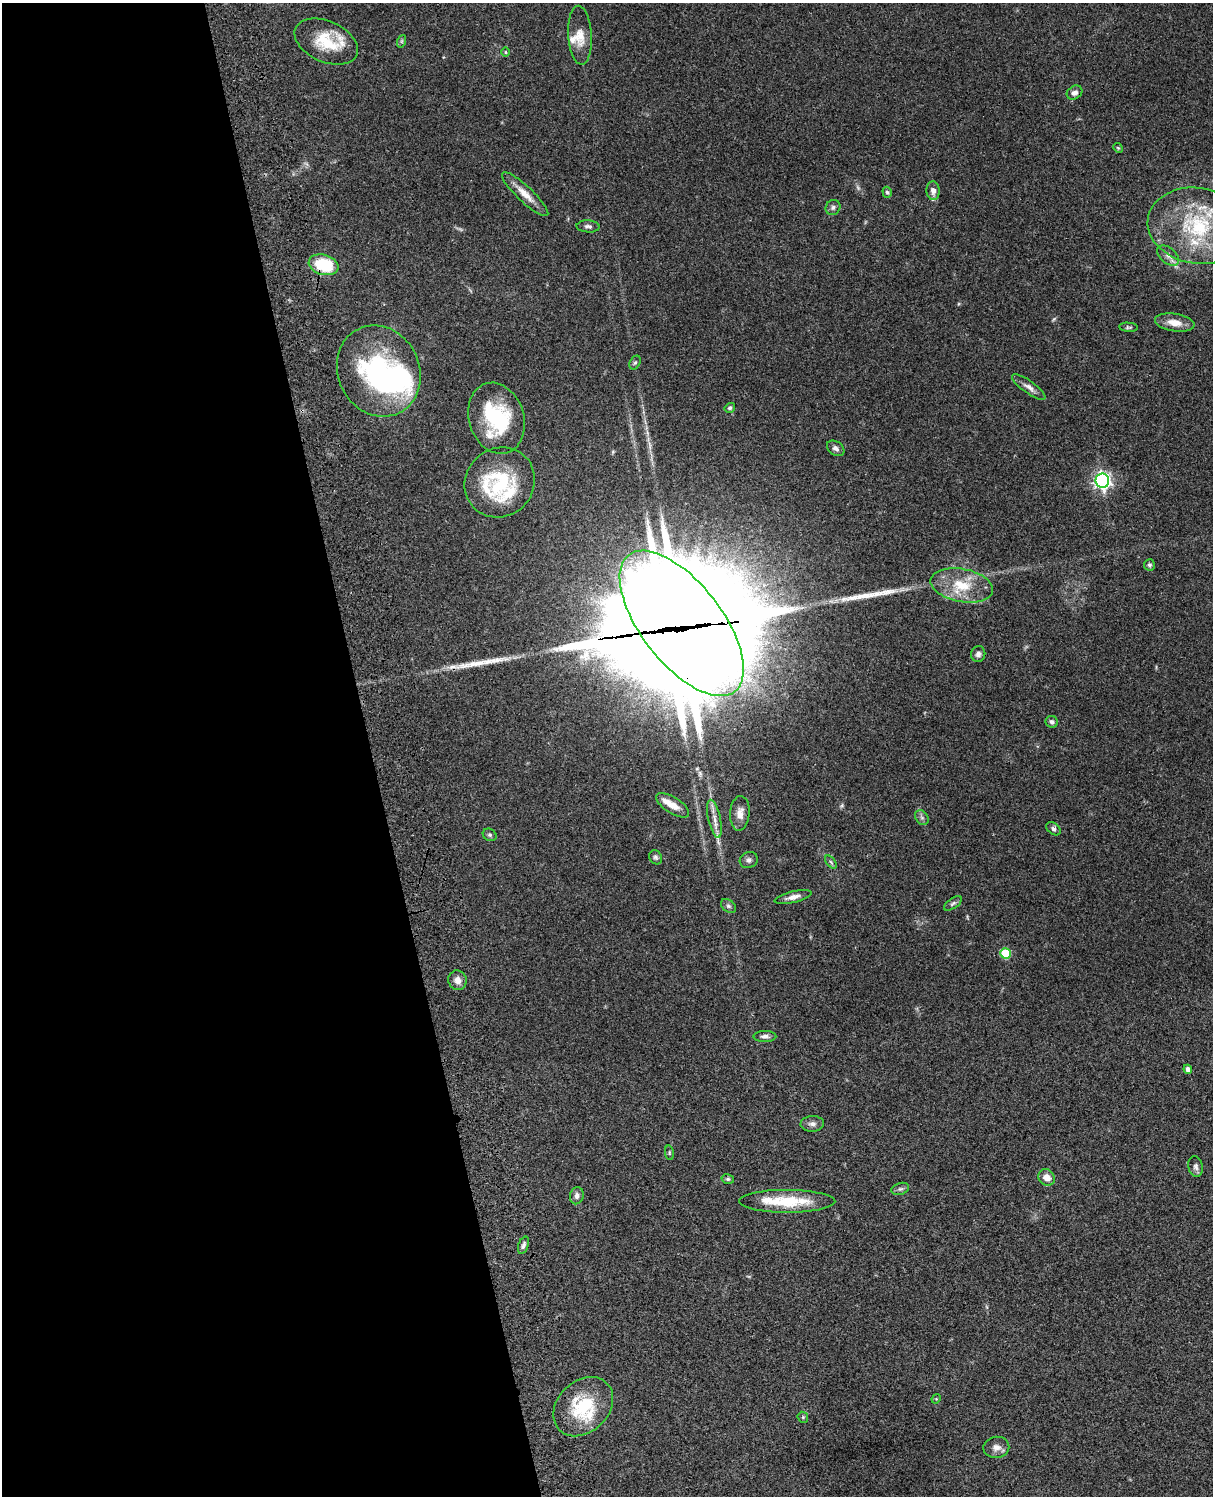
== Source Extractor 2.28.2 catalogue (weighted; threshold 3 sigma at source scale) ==
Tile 5 of 4 x 3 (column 1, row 2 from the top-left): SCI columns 122-1332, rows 1771-3264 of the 5085 x 4923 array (HDU 1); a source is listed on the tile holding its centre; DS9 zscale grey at full resolution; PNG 1215 x 1498 px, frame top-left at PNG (2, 3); each listed source drawn as its Kron ellipse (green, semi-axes under 4 px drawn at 4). Shown black and unused: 31% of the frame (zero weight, under 3 of 4 exposures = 6% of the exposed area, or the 3 px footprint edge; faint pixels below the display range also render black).
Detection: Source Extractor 2.28.2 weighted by HDU 2 'WHT'; one run over the whole footprint, this tile lists its part. Background 0.106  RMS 0.0065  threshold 0.0292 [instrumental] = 3 sigma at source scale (4.5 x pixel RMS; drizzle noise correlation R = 1.50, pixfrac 1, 0.05/0.05 arcsec/px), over >= 5 px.
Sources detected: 77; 1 too faint to see at this stretch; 7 inside a brighter object's white glare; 2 long thin detections or spike segments (spike, bleed or trail) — neither listed nor drawn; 9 inside a brighter listed object's ellipse — not listed separately; the other 58 listed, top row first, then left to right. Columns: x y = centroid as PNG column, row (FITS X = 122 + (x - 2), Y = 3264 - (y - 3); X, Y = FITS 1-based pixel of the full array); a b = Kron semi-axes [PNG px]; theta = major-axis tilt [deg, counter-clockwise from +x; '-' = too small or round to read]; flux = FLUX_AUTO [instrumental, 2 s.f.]
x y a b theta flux
580 35 29 11 -87 9.6
402 41 6 4 71 0.93
326 42 33 20 -24 25
505 52 5 3 - 0.6
1075 93 8 6 32 2.4
1118 148 5 4 - 0.76
933 191 9 6 -85 3.5
887 192 6 4 -72 1.1
525 194 31 8 -43 8.3
833 207 8 7 - 1.7
588 226 11 6 -3 2
1197 226 50 38 -10 69
1168 256 13 8 -40 3.7
323 265 15 10 -16 30
1175 323 20 8 -9 7.6
1129 327 9 4 -4 1.2
635 363 7 5 62 1.1
379 371 47 40 -64 100
1029 387 20 6 -36 3.8
730 408 5 4 - 1.2
496 418 36 27 -73 52
836 448 9 6 -35 2.4
1102 481 7 7 - 220
500 482 36 34 44 45
1149 565 6 5 - 1.5
962 585 31 16 -11 21
682 623 87 40 -52 15000
978 654 8 7 - 2.1
1052 722 6 6 - 1.7
673 805 19 8 -32 7.4
740 813 17 9 86 5.8
922 818 8 6 -54 1.7
714 819 19 6 -77 5.1
1053 829 8 5 -39 1.5
490 835 7 6 - 1.4
656 857 7 6 - 1.4
749 860 9 8 - 2.2
831 862 7 4 -53 1.2
793 897 19 5 14 3.8
953 903 10 5 34 1.4
728 906 8 6 -40 1.6
1005 953 5 5 - 29
457 980 10 9 - 4.2
765 1036 11 5 0 2.5
1188 1069 5 4 - 2.7
812 1124 12 8 3 2.8
669 1153 7 3 -82 0.77
1196 1167 10 7 -78 2.3
1047 1177 9 7 -44 5.6
728 1179 6 5 - 1.1
900 1189 9 5 17 1.6
577 1196 8 7 - 2.8
787 1201 48 11 0 28
523 1245 9 5 71 1.9
936 1399 5 4 - 0.67
583 1407 33 25 45 38
803 1417 6 5 - 0.8
996 1447 13 10 8 4.4
Overlapping masked pixels (flux is a lower limit): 2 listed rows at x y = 323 265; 682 623
Isophote crosses this tile's border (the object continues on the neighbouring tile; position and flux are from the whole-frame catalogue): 1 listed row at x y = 1197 226